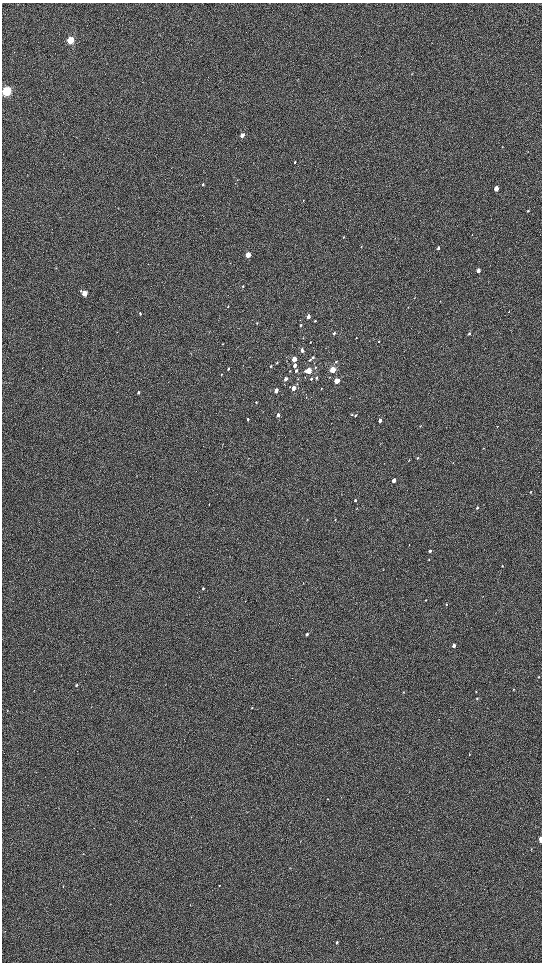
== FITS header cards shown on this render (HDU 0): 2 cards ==
NAXIS1  =                 1080 / length of data axis 1
NAXIS2  =                 1920 / length of data axis 2

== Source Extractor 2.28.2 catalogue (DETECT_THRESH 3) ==
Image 1080 x 1920 px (HDU 0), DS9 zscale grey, zoomed out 1/2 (1 PNG px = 2 x 2 image px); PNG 544 x 964 px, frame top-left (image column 1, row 1919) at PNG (2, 3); no overlay
Background 603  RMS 57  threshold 171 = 3 sigma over >= 5 px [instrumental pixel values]
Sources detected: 103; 1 cannot appear on this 1/2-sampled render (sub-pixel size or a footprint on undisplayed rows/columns) and is not listed; the other 102 listed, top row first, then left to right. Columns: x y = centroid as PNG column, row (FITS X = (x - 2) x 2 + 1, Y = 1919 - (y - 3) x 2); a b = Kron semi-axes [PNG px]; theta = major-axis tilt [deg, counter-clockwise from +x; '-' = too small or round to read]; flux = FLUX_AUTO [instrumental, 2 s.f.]
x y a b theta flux
70 40 4 3 - 9.7e+05
412 74 4 2 - 6.7e+03
7 91 4 4 - 2.2e+06
242 135 3 3 - 9.7e+04
502 147 3 2 - 5.3e+03
295 162 2 2 - 8.1e+03
203 184 3 2 - 1.5e+04
496 188 3 2 - 2.1e+05
303 200 2 2 - 3.7e+03
118 208 3 2 - 4.0e+03
528 211 3 2 - 1.3e+04
472 235 3 2 - 4.1e+03
344 237 3 2 - 5.4e+03
361 247 3 2 - 6.2e+03
438 248 4 3 - 2.7e+04
248 255 3 3 - 2.3e+05
478 271 3 2 - 1.2e+05
243 286 3 2 - 9.0e+03
85 293 3 3 - 2.3e+05
414 298 3 2 - 4.1e+03
440 301 2 1 - 2.9e+03
228 306 3 2 - 7.2e+03
509 312 2 2 - 5.0e+03
140 314 3 2 - 1.1e+04
308 316 3 3 - 7.3e+04
315 321 3 2 - 1.0e+04
257 323 3 2 - 6.1e+03
301 325 3 2 - 1.6e+04
334 333 3 2 - 3.3e+04
469 333 3 2 - 2.9e+04
303 338 3 2 - 3.7e+03
356 338 3 2 - 6.6e+03
379 341 3 2 - 1.0e+04
310 342 2 2 - 5.7e+03
222 344 3 2 - 7.8e+03
302 350 4 3 - 3.6e+04
313 357 3 2 - 1.4e+04
294 359 3 3 - 2.1e+05
310 360 3 3 - 1.5e+04
336 362 3 2 - 9.5e+03
277 363 3 2 - 9.8e+03
295 365 4 3 - 5.6e+04
271 366 3 2 - 1.0e+04
315 367 3 3 - 1.3e+04
228 369 3 2 - 9.9e+03
333 369 3 3 - 5.0e+05
290 371 3 2 - 5.6e+03
296 371 3 3 - 2.5e+04
309 371 3 3 - 3.2e+05
221 374 3 2 - 7.2e+03
317 378 3 2 - 1.4e+04
286 379 3 3 - 4.2e+04
298 379 4 2 - 7.6e+03
311 379 3 2 - 1.5e+04
337 381 3 3 - 1.9e+05
293 388 3 3 - 1.5e+05
321 388 3 2 - 4.2e+03
276 390 3 3 - 8.7e+04
138 392 3 2 - 1.6e+04
256 402 3 3 - 1.1e+04
352 414 3 2 - 1.0e+04
278 415 3 3 - 4.9e+04
356 415 4 3 - 1.3e+04
248 419 3 3 - 1.1e+04
380 421 3 2 - 7.4e+04
420 426 4 2 - 5.1e+03
497 426 3 2 - 4.6e+03
418 458 3 2 - 1.1e+04
409 460 3 2 - 6.5e+03
453 463 2 2 - 4.0e+03
394 480 3 2 - 1.1e+05
530 492 3 2 - 6.7e+03
355 500 3 2 - 1.7e+04
357 508 3 2 - 4.7e+03
477 508 3 2 - 2.7e+04
335 520 3 2 - 6.1e+03
430 551 3 2 - 3.2e+04
429 559 3 2 - 6.2e+03
502 566 2 2 - 6.6e+03
203 588 3 2 - 1.4e+04
425 600 3 2 - 6.1e+03
245 601 2 1 - 2.9e+03
446 604 3 2 - 1.0e+04
307 634 3 2 - 2.9e+04
454 646 3 2 - 5.1e+04
539 677 3 3 - 6.1e+03
77 685 3 3 - 1.0e+04
513 689 3 2 - 5.7e+03
403 692 3 2 - 5.4e+03
476 692 3 2 - 5.7e+03
477 698 3 3 - 1.0e+04
91 707 3 2 - 4.9e+03
252 708 3 2 - 7.1e+03
7 711 3 2 - 4.6e+03
469 754 3 3 - 6.6e+03
328 799 3 2 - 5.6e+03
541 839 4 2 - 1.6e+05
83 854 2 1 - 2.8e+03
219 885 3 2 - 4.7e+03
63 886 3 2 - 5.3e+03
190 905 3 2 - 4.1e+03
337 942 4 3 - 1.8e+04
At the frame edge (FLAGS 8, measured only in part): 1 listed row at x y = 541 839
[1 sub-pixel or undisplayed-footprint detection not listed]